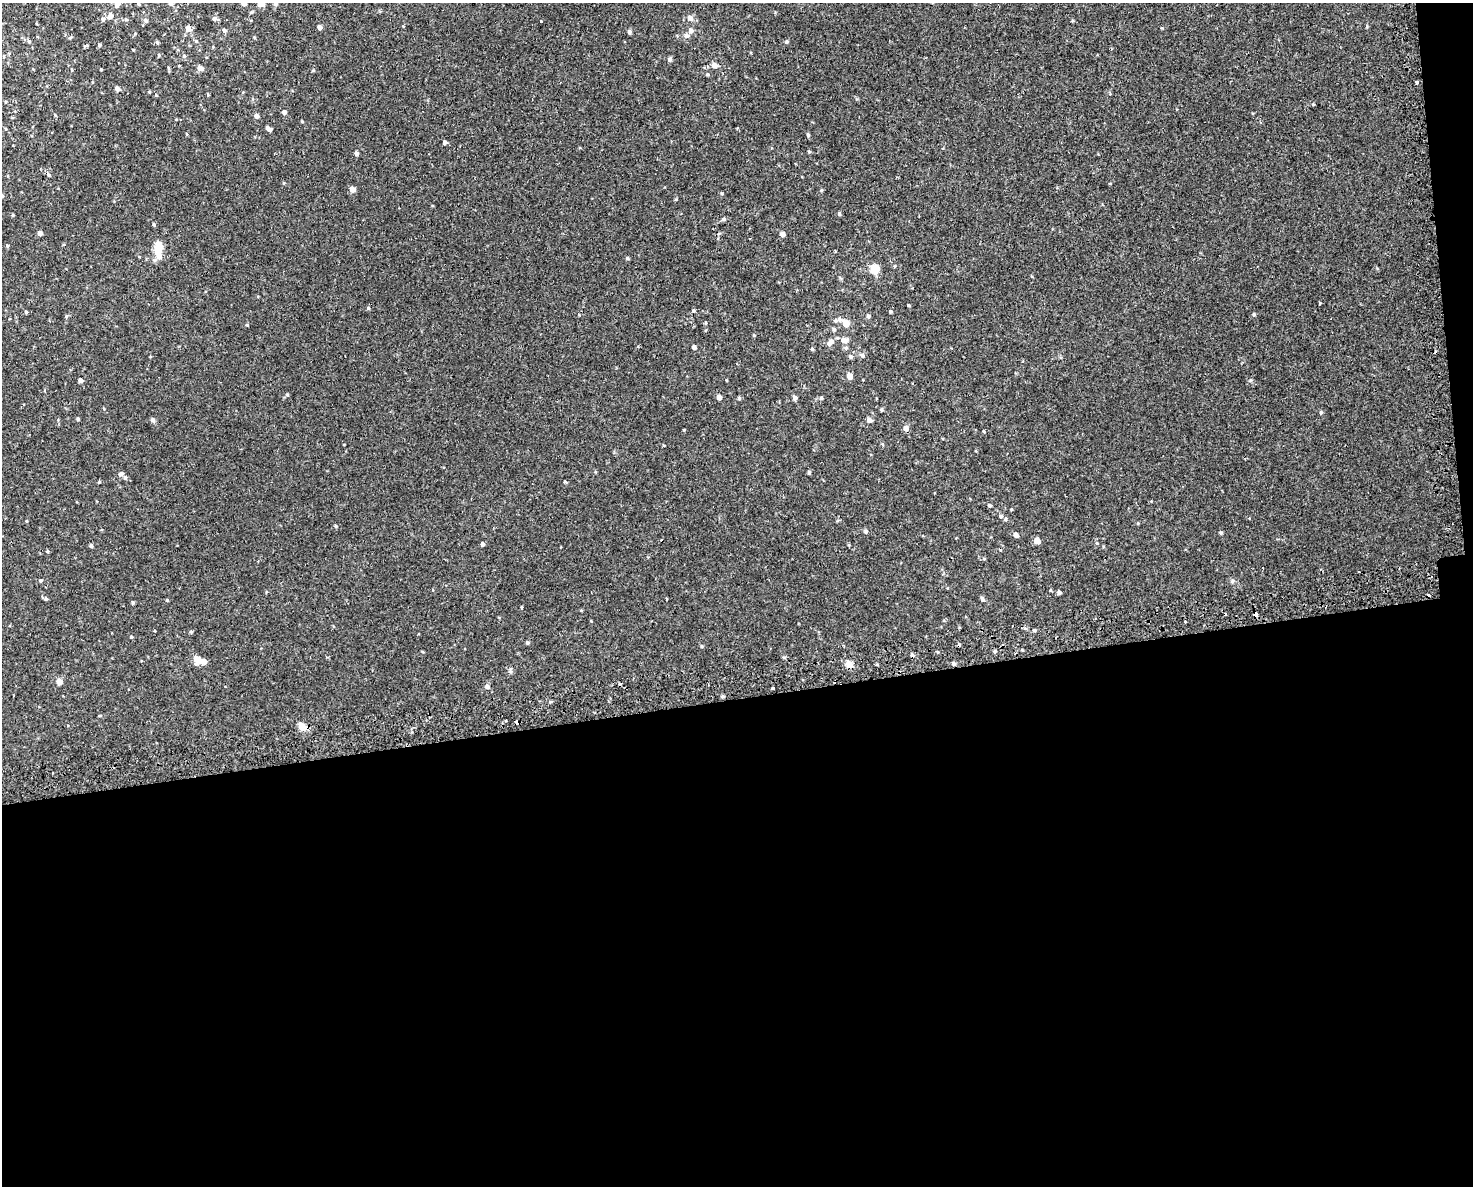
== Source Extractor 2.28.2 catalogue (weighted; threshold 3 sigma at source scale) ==
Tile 12 of 3 x 4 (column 3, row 4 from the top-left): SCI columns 3036-4506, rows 39-1222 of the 4556 x 4811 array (HDU 1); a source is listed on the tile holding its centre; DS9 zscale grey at full resolution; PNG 1475 x 1188 px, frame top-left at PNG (2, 3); no overlay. Shown black and unused: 42% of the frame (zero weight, under 2 of 3 exposures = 3% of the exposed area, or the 3 px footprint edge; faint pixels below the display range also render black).
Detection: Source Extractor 2.28.2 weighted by HDU 2 'WHT'; one run over the whole footprint, this tile lists its part. Background 5.66e-04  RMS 0.0026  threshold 0.0117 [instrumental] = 3 sigma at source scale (4.5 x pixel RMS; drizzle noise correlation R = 1.50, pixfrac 1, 0.0396/0.0396 arcsec/px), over >= 5 px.
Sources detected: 139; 2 inside a brighter object's white glare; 9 cosmic-ray / hot-pixel residue — not listed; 1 inside a brighter listed object's ellipse — not listed separately; the other 127 listed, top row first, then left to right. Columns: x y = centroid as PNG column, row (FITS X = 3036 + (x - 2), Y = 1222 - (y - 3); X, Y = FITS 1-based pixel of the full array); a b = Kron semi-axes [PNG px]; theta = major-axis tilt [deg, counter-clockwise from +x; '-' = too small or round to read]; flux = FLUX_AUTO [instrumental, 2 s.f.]
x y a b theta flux
244 3 5 5 - 1.4
261 3 5 5 - 2.8
275 3 6 5 - 0.65
139 4 4 3 - 0.21
171 4 6 4 1 0.36
117 5 8 6 45 1.1
110 16 6 6 - 1.2
690 18 8 7 - 1
103 19 6 5 - 0.55
214 19 6 6 - 0.54
126 20 5 3 - 0.29
146 20 6 6 - 0.52
541 21 3 3 - 0.38
320 27 4 4 - 0.98
188 28 6 6 - 1.2
224 30 5 4 - 0.56
691 31 7 6 - 0.77
629 32 5 4 - 0.67
686 35 6 6 - 0.77
29 41 6 3 -20 0.33
196 41 4 4 - 0.25
786 42 5 4 - 0.33
157 43 6 3 -81 0.27
99 45 4 4 - 0.3
159 55 4 3 - 0.22
184 56 5 5 - 0.4
670 59 5 4 - 0.68
714 65 6 5 - 1.3
200 68 5 4 - 1.6
101 69 4 2 - 0.19
72 70 4 2 - 0.18
1416 82 3 3 - 2
117 89 5 4 - 0.87
156 95 4 3 - 0.2
1313 104 4 3 - 0.2
284 112 5 4 - 0.82
256 116 5 4 - 0.81
269 129 6 4 -32 0.92
808 135 5 4 - 0.32
444 142 5 4 - 0.52
809 152 5 3 - 0.23
356 153 4 4 - 0.68
49 175 6 4 -73 0.35
352 189 5 5 - 1.6
2 196 6 5 - 0.49
839 214 5 4 - 0.37
12 215 5 3 - 0.25
724 219 5 4 - 0.34
154 224 4 4 - 0.36
40 233 4 4 - 1.1
782 234 5 5 - 0.99
7 245 4 3 - 0.26
158 250 7 6 - 2.9
159 256 8 7 - 1.6
627 258 4 4 - 0.36
875 269 5 5 - 9.6
258 297 3 2 - 0.35
1319 304 3 3 - 0.64
908 305 3 3 - 0.25
368 308 5 4 - 0.28
694 310 4 3 - 0.46
890 311 4 3 - 0.29
26 312 4 4 - 0.25
1254 314 5 4 - 0.27
66 316 5 3 - 0.27
868 316 5 4 - 0.44
839 319 7 6 - 0.81
846 323 5 5 - 3.6
834 329 5 4 - 0.38
754 335 4 3 - 0.21
844 340 8 7 - 1.4
830 342 10 6 57 1.3
694 347 4 4 - 0.79
846 348 5 5 - 0.33
812 349 4 4 - 0.3
862 355 6 5 - 0.52
851 357 6 5 - 0.48
849 376 5 5 - 1.6
80 380 4 4 - 0.85
45 391 3 3 - 0.32
719 397 5 4 - 1.2
739 398 4 4 - 0.37
795 398 5 4 - 0.7
821 398 5 4 - 0.28
882 410 4 4 - 0.31
1321 412 5 4 - 0.3
78 419 4 3 - 0.26
153 420 7 5 -63 0.47
869 420 5 5 - 0.9
906 428 6 6 - 0.98
809 473 5 3 - 0.33
121 474 7 5 18 0.54
125 477 5 4 - 0.46
99 482 4 3 - 0.24
989 505 5 4 - 0.36
1001 516 6 4 -22 0.37
336 526 5 3 - 0.23
866 531 5 5 - 0.36
1221 532 5 3 - 0.27
1016 535 5 4 - 1.1
1037 541 5 5 - 2.2
482 544 4 4 - 0.61
91 546 5 4 - 0.44
47 551 4 3 - 0.25
40 581 5 4 - 0.31
1232 581 5 3 - 0.34
1059 592 4 4 - 0.57
46 599 5 4 - 0.35
982 599 5 4 - 0.55
167 600 4 3 - 0.21
133 602 4 3 - 0.3
522 607 4 2 - 0.21
1255 614 5 3 - 1
1034 630 4 3 - 0.29
191 632 4 3 - 0.31
131 637 4 3 - 0.23
527 643 4 4 - 0.38
702 646 5 3 - 0.24
196 659 6 5 - 2.6
849 664 9 8 - 1.2
954 664 5 4 - 0.5
59 681 6 5 - 1.7
487 686 6 6 - 0.55
772 688 3 3 - 2.3
722 696 5 3 - 0.31
517 722 4 4 - 3.7
302 727 10 6 -49 3
Overlapping masked pixels (flux is a lower limit): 4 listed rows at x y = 1255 614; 954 664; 517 722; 302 727
Isophote crosses this tile's border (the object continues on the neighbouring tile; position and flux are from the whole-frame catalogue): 5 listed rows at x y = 244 3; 261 3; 275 3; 117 5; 2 196
Unlisted compact peaks at least as high as the median listed source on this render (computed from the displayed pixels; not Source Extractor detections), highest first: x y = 722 193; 247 325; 684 430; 565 482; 1097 543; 302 121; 1162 28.